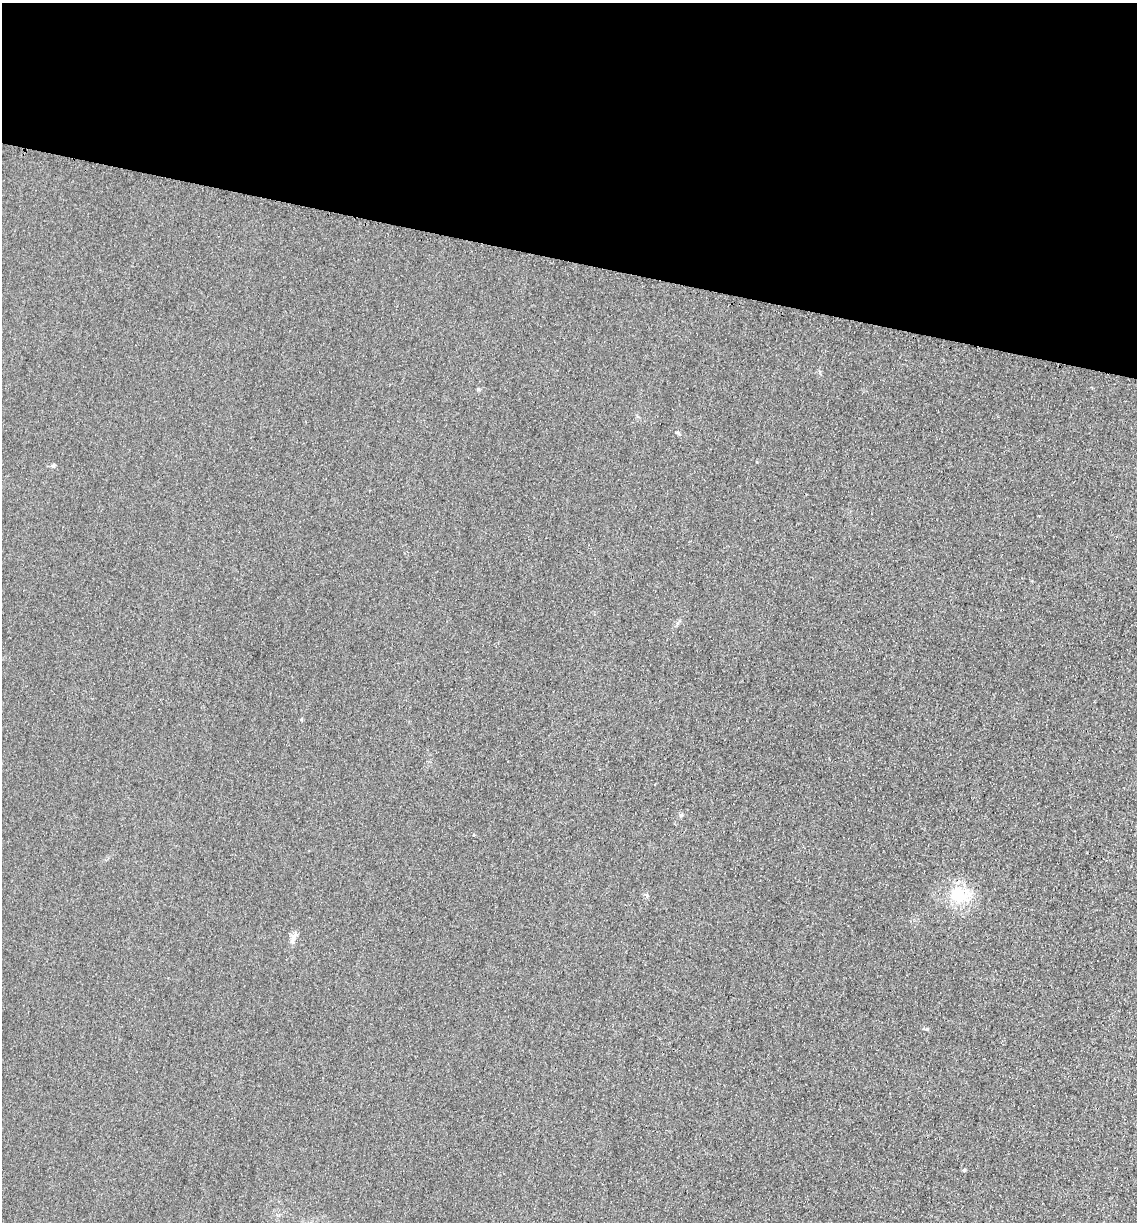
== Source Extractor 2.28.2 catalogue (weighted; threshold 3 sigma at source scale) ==
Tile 2 of 4 x 4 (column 2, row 1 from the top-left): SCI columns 1393-2527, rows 3682-4901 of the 4939 x 4919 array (HDU 1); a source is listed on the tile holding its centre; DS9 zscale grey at full resolution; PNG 1139 x 1224 px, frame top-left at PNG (2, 3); no overlay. Shown black and unused: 21% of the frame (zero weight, under 3 of 4 exposures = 3% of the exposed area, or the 3 px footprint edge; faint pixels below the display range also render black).
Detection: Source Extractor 2.28.2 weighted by HDU 2 'WHT'; one run over the whole footprint, this tile lists its part. Background 0.0863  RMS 0.018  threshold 0.0816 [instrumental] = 3 sigma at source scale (4.5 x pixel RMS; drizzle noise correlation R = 1.50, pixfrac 1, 0.05/0.05 arcsec/px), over >= 5 px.
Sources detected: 6; all 6 listed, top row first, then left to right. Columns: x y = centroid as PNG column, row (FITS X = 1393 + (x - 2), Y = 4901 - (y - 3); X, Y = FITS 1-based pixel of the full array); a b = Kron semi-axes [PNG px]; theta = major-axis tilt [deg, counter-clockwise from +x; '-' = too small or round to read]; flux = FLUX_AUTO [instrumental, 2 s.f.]
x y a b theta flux
53 466 6 5 - 2.7
681 815 5 5 - 3.4
647 895 6 4 -89 2.8
958 895 24 18 -25 69
293 939 15 7 76 9.5
964 1170 4 4 - 2.8